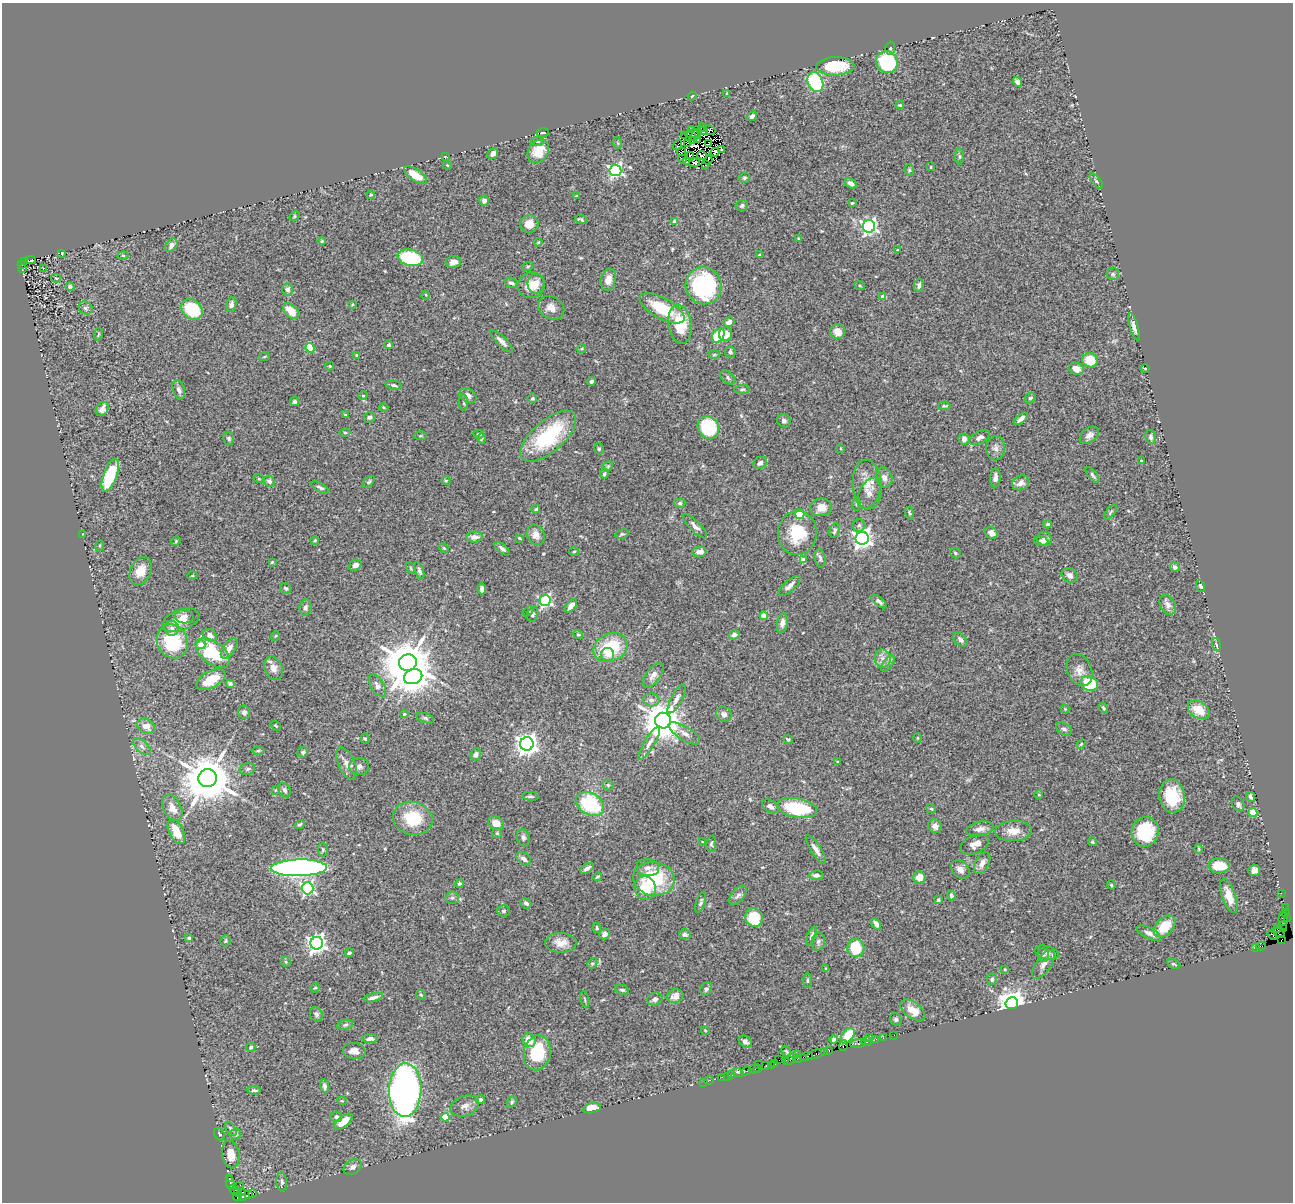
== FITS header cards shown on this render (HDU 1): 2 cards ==
NAXIS1  =                 1291
NAXIS2  =                 1200

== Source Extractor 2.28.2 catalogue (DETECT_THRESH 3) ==
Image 1291 x 1200 px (HDU 1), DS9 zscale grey, 1 PNG px = 1 image px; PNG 1295 x 1204 px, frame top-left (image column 1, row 1200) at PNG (2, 3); each listed source drawn as its Kron ellipse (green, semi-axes under 4 px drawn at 4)
Background 0.742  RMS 0.027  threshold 0.0819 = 3 sigma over >= 5 px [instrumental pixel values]
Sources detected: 444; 6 with non-positive FLUX_AUTO (blend fragments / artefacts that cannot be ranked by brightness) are neither listed nor drawn; the other 438 listed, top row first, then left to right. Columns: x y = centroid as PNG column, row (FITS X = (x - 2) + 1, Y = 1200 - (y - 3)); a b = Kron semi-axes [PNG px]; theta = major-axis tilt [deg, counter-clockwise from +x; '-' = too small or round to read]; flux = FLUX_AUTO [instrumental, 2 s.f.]
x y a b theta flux
890 48 6 5 - 3.2
887 62 11 10 - 180
835 66 19 9 2 68
815 82 10 7 -66 190
1017 82 5 4 - 9.2
727 93 3 2 - 1.6
692 96 5 3 - 1.4
900 105 4 3 - 2.3
752 116 5 4 - 4.9
703 128 4 2 - 2.2
691 130 2 2 - 2.1
710 130 6 2 -26 7.9
702 131 5 2 - 1.4
543 133 6 2 6 2.4
692 134 7 3 0 3.9
684 135 2 2 - 100
696 135 7 2 54 1.3
698 139 3 2 - 2.2
692 140 2 2 - 1.6
537 141 6 4 2 3.3
618 143 6 3 -71 2.2
708 143 3 2 - 1.4
687 144 3 2 - 2
677 145 5 2 - 5.7
721 149 3 3 - 3.1
538 151 12 9 53 39
682 152 4 2 - 0.66
715 152 5 3 - 3.2
493 153 6 5 - 7.7
690 155 3 2 - 1.3
702 155 5 4 - 5
959 156 8 4 -89 3.6
445 157 3 3 - 1.4
682 159 4 2 - 1.6
708 160 4 2 - 2.3
687 162 3 3 - 2.9
694 163 5 3 - 12
447 165 4 3 - 1.5
706 165 3 2 - 1.6
931 167 3 2 - 1.3
615 170 6 6 - 390
909 170 6 5 - 2.8
415 175 13 6 -34 30
744 178 5 5 - 2.9
1096 181 9 4 -50 3.1
851 183 6 4 -31 8.5
371 195 4 3 - 2
576 196 4 3 - 1.4
484 201 5 4 - 5.2
852 203 3 3 - 2.3
742 206 6 5 - 4.1
294 216 5 4 - 2.3
581 220 6 3 -17 3.4
675 221 4 4 - 14
529 224 9 8 - 20
869 226 6 6 - 570
798 238 3 3 - 1.2
322 241 4 4 - 2.4
538 242 4 4 - 2
171 245 7 5 52 7.5
897 250 2 2 - 1.1
62 253 3 2 - 1.7
123 255 5 3 - 2
760 255 4 3 - 3.1
410 258 13 8 -12 150
30 260 5 3 - 77
24 261 4 3 - 270
453 262 8 6 9 11
21 264 3 3 - 130
528 266 5 3 - 2.1
43 268 3 2 - 7
22 269 3 2 - 22
1113 274 6 6 - 3.8
56 278 5 3 - 1.8
608 279 11 7 77 16
511 283 7 5 -22 7
536 284 10 8 86 14
531 285 14 12 19 29
919 285 6 5 - 6
704 286 19 18 - 210
860 286 5 3 - 1.8
70 287 4 4 - 2.9
287 289 6 5 - 6.6
426 295 4 3 - 1.4
883 297 4 4 - 10
231 304 7 5 76 6.3
352 304 3 2 - 1.6
86 308 7 6 - 5.4
551 308 14 10 -31 15
662 308 25 10 -29 71
192 309 12 9 -41 82
291 311 9 6 -44 23
729 322 5 4 - 9.6
680 324 19 11 -81 59
1134 327 14 4 -75 8.6
838 332 7 7 - 17
98 334 6 3 80 1.9
725 334 7 6 - 28
718 336 8 5 54 100
501 341 15 5 -45 10
389 345 3 3 - 5.3
310 348 5 4 - 60
582 349 4 3 - 2.4
730 352 6 5 - 5
357 355 4 3 - 1.8
714 355 5 3 - 2
264 357 5 3 - 1.5
1090 360 8 7 - 42
330 366 4 4 - 1.8
1076 369 8 6 -21 17
1145 369 5 3 - 1.8
728 377 9 5 -40 4.7
592 381 4 3 - 4.8
394 385 8 4 -11 4
742 389 7 4 5 3.4
179 390 10 6 -73 6.4
363 396 5 4 - 2
468 396 9 6 -36 8.8
532 398 5 5 - 3.3
1030 398 6 4 48 3.9
295 402 4 4 - 4.1
464 403 8 4 90 2.8
944 406 6 4 -1 2.7
384 408 4 3 - 1.5
102 409 8 6 56 10
345 415 3 2 - 1.3
369 417 6 5 - 3.6
1021 419 8 4 41 8.3
784 421 7 6 - 5
708 427 12 10 -56 130
345 433 5 3 - 2.3
479 434 5 3 - 2.7
1089 435 11 7 36 9.2
420 436 6 3 1 2
548 436 34 15 41 140
1151 437 7 5 -79 5.3
229 438 7 5 -78 4.1
481 438 5 4 - 2.4
979 438 11 6 28 7.3
964 439 5 5 - 6.6
996 448 12 9 87 9.5
599 449 6 4 -77 2.8
841 449 3 3 - 1.6
1142 461 3 3 - 1.8
760 463 7 5 34 6.9
608 466 5 4 - 2.3
604 474 4 4 - 3.1
110 475 17 6 70 96
1093 475 9 4 -51 3.8
884 477 10 8 -70 9.2
995 478 9 5 87 7.8
259 479 5 3 - 1.8
269 481 6 5 - 4.8
446 481 5 3 - 1.8
369 482 7 4 45 3
1021 483 9 7 26 11
867 485 25 14 -85 30
320 487 10 4 -27 4.6
869 493 17 10 62 13
680 503 6 4 3 3.8
856 504 7 4 85 2.8
821 507 11 9 7 20
536 509 4 3 - 2.4
1110 512 9 4 54 2.9
909 513 6 3 -72 2.5
800 514 4 4 - 91
1048 524 4 3 - 3.4
859 525 6 6 - 4.1
695 526 16 5 -45 8.6
834 531 7 4 78 4.5
797 533 22 19 87 70
991 533 7 5 -35 11
83 534 4 3 - 1.4
622 534 7 4 14 2.9
536 535 10 8 -64 12
475 537 8 5 2 9.5
519 538 4 2 - 1.9
862 538 6 6 - 990
1045 539 7 7 - 9.7
315 540 4 3 - 1.9
176 541 5 4 - 2
1041 541 7 5 -6 5.8
100 546 5 3 - 1.8
444 548 5 3 - 1.9
502 549 9 4 -40 5.7
574 551 5 3 - 1.8
699 552 7 5 7 10
955 553 6 4 -48 2.6
820 558 9 5 -82 4.9
803 560 4 4 - 16
272 562 4 3 - 1.9
355 565 7 5 32 9.5
1175 567 5 4 - 4.8
411 568 6 4 -60 2.2
140 571 14 10 63 26
419 571 9 4 -71 5
1070 575 8 7 - 8.7
192 576 5 3 - 1.7
790 586 13 5 42 8.9
1200 586 6 4 -66 3.7
285 588 6 5 - 3.1
482 589 6 4 -83 5.2
545 601 5 5 - 270
879 601 9 4 -39 5.1
1168 605 11 7 -60 9.8
571 606 8 4 50 15
305 607 8 6 82 5.6
528 611 6 4 38 2.6
533 614 8 5 71 4.4
764 616 4 4 - 36
184 617 9 7 -4 10
181 620 19 10 19 30
782 623 10 5 81 8.4
172 628 7 7 - 7.8
210 635 7 6 - 8.8
578 635 5 4 - 2.3
734 635 5 4 - 7
275 636 5 3 - 1.5
960 640 8 5 -45 6.9
172 642 17 15 -62 110
201 645 4 4 - 26
1216 645 6 3 -72 3.1
229 648 12 6 55 12
610 648 17 14 24 95
213 653 20 11 -37 87
608 654 7 6 - 9.2
883 658 9 8 - 11
408 663 9 8 - 9000
888 663 9 4 54 5.6
274 668 12 9 -70 12
1079 670 17 12 -66 17
653 675 14 7 54 11
413 677 9 7 23 2500
211 680 16 8 28 38
1089 683 9 7 -27 90
230 684 5 4 - 3.9
377 686 12 6 -58 7.8
677 699 16 5 62 8.4
651 700 8 6 -3 7.1
1103 708 5 3 - 2.8
1065 709 4 4 - 1.6
1199 710 11 8 -32 38
244 712 6 6 - 5.4
404 714 4 3 - 1.6
724 714 8 7 - 8.4
425 718 9 4 -19 3.9
663 721 8 8 - 6000
146 726 9 7 -29 15
276 726 6 3 -36 2.1
1064 729 8 5 -33 5.5
684 733 18 6 -31 12
918 738 5 3 - 1.5
365 739 5 4 - 2.1
788 739 5 3 - 2.8
649 743 19 5 59 11
527 744 7 6 - 1300
1081 744 6 3 45 2.1
142 746 11 5 -42 7
258 751 6 4 1 2.4
303 752 5 5 - 3.5
476 754 6 5 - 6.2
838 762 3 3 - 2.8
346 763 17 8 -66 12
359 767 10 8 -2 7.3
247 769 8 5 17 3.7
208 778 9 9 - 9700
608 785 5 5 - 2.7
276 790 4 4 - 1.6
285 790 7 5 -64 5.5
1039 795 4 3 - 1.3
530 796 8 4 -5 3.5
1172 796 17 13 -80 65
1251 797 5 3 - 4
590 804 15 10 -30 150
1238 804 8 6 -60 6.4
770 806 9 5 -32 7.1
172 808 14 9 -63 18
797 808 20 9 -10 110
931 809 5 3 - 2
1253 813 4 4 - 63
413 818 20 16 -12 71
496 823 8 6 -27 20
300 824 5 4 - 3
935 826 7 6 - 9.2
980 829 14 7 12 13
1013 831 18 10 4 22
176 832 13 7 -63 30
1145 832 15 13 77 86
497 833 5 5 - 2.5
523 838 9 6 -75 6
702 842 3 2 - 1.5
1092 842 4 3 - 2.4
711 844 8 5 83 3.4
975 844 15 9 23 15
1199 849 5 3 - 1.6
323 850 7 5 89 3
816 850 17 5 -57 11
524 859 8 5 -40 8.9
982 863 12 7 61 13
1219 866 11 7 0 42
299 868 28 8 1 960
587 868 7 4 31 7.7
648 868 11 8 -5 10
960 869 10 8 -42 11
1254 870 6 5 - 11
816 875 7 4 4 6.1
597 877 5 3 - 2.3
919 878 6 6 - 21
654 879 21 16 -10 110
459 884 5 4 - 3.2
1111 885 4 4 - 2.6
308 888 6 6 - 320
645 888 12 10 -70 56
1281 893 2 2 - 13
738 895 11 6 50 6.4
951 896 5 3 - 3.4
1229 896 18 6 -71 21
452 898 7 6 - 4.2
938 900 4 4 - 4
701 902 11 4 71 4.8
526 903 6 4 -38 5.6
1285 908 2 2 - 5.7
504 911 6 5 - 3.9
1286 912 3 3 - 22
754 917 9 8 - 62
1283 919 7 5 84 14
1287 919 4 3 - 8.1
876 924 6 4 -56 7.2
1283 925 4 2 - 34
1165 926 13 8 45 44
597 928 5 3 - 2.2
1278 929 4 3 - 50
1283 929 4 2 - 45
1149 933 13 5 -26 8.8
1279 933 6 3 -32 320
604 934 6 5 - 7.4
685 934 6 5 - 4.7
1272 935 5 3 - 51
811 936 10 4 68 4.4
189 938 4 3 - 4.3
1282 940 4 2 - 8.8
226 941 6 5 - 2.6
818 942 9 6 79 5.8
317 943 6 6 - 880
561 943 15 10 -1 19
1261 946 4 2 - 23
1256 947 3 2 - 4.8
856 948 9 8 - 61
349 953 4 3 - 2.9
1047 953 12 6 -13 8.1
1043 955 7 6 - 4.4
286 962 5 4 - 2.2
592 963 5 4 - 2.7
1043 964 17 7 55 14
1174 964 7 4 -24 2.9
826 968 4 4 - 1.9
1005 969 3 3 - 1.6
992 979 6 5 - 4.3
807 981 7 3 89 2.5
315 988 5 4 - 2.1
706 989 7 5 60 3.8
622 990 7 4 -10 4
421 995 5 4 - 2
675 996 8 7 - 11
373 997 10 3 14 7.1
585 999 8 3 -77 2.4
655 999 8 6 21 6.4
1012 1003 6 6 - 2500
913 1010 14 8 -35 22
316 1014 7 6 - 5
896 1019 6 5 - 4.6
345 1025 8 5 11 4
705 1030 4 2 - 1.3
894 1035 2 2 - 6.8
848 1036 9 5 51 43
870 1037 3 2 - 1.2
883 1038 2 2 - 13
370 1039 7 4 3 7.3
876 1039 2 2 - 18
529 1040 7 6 - 24
834 1040 4 4 - 13
745 1042 7 5 -33 5.7
867 1042 5 3 - 11
858 1043 8 3 3 98
843 1046 5 3 - 44
251 1047 5 4 - 3.3
829 1050 4 3 - 34
354 1051 11 8 -6 10
786 1051 6 4 -58 2
824 1052 4 3 - 31
537 1053 17 13 80 90
816 1054 10 3 20 97
798 1055 2 2 - 22
806 1056 6 3 14 97
791 1059 7 4 41 88
798 1059 4 2 - 14
779 1060 2 2 - 17
785 1060 4 3 - 23
775 1063 3 3 - 32
758 1064 2 2 - 4.7
772 1065 3 3 - 19
766 1066 3 2 - 20
758 1068 2 2 - 34
755 1069 6 3 15 43
746 1071 5 3 - 45
738 1073 6 2 -20 15
732 1075 3 3 - 60
727 1076 2 2 - 7
722 1077 2 2 - 16
709 1081 5 2 - 12
704 1082 2 2 - 4.5
325 1086 6 4 -76 5.7
254 1090 7 3 -5 3.1
405 1090 27 16 88 1600
480 1100 5 4 - 6.8
342 1101 5 3 - 1.6
512 1102 6 4 63 2.9
465 1106 15 10 19 12
592 1108 9 5 11 22
336 1117 6 5 - 4.8
445 1117 4 4 - 51
343 1122 11 5 38 33
231 1129 8 4 -56 3.8
219 1134 7 5 -59 3.5
236 1134 6 5 - 5.3
231 1154 14 9 -80 23
353 1167 10 7 35 6.7
229 1178 3 2 - 15
230 1182 6 3 -81 26
282 1182 9 5 -84 4.7
240 1185 2 2 - 12
234 1190 6 3 -45 48
238 1192 4 3 - 260
242 1192 3 3 - 31
253 1193 4 3 - 24
248 1194 3 2 - 4.4
237 1197 4 2 - 44
243 1197 3 2 - 16
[6 non-positive-flux detections neither listed nor drawn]